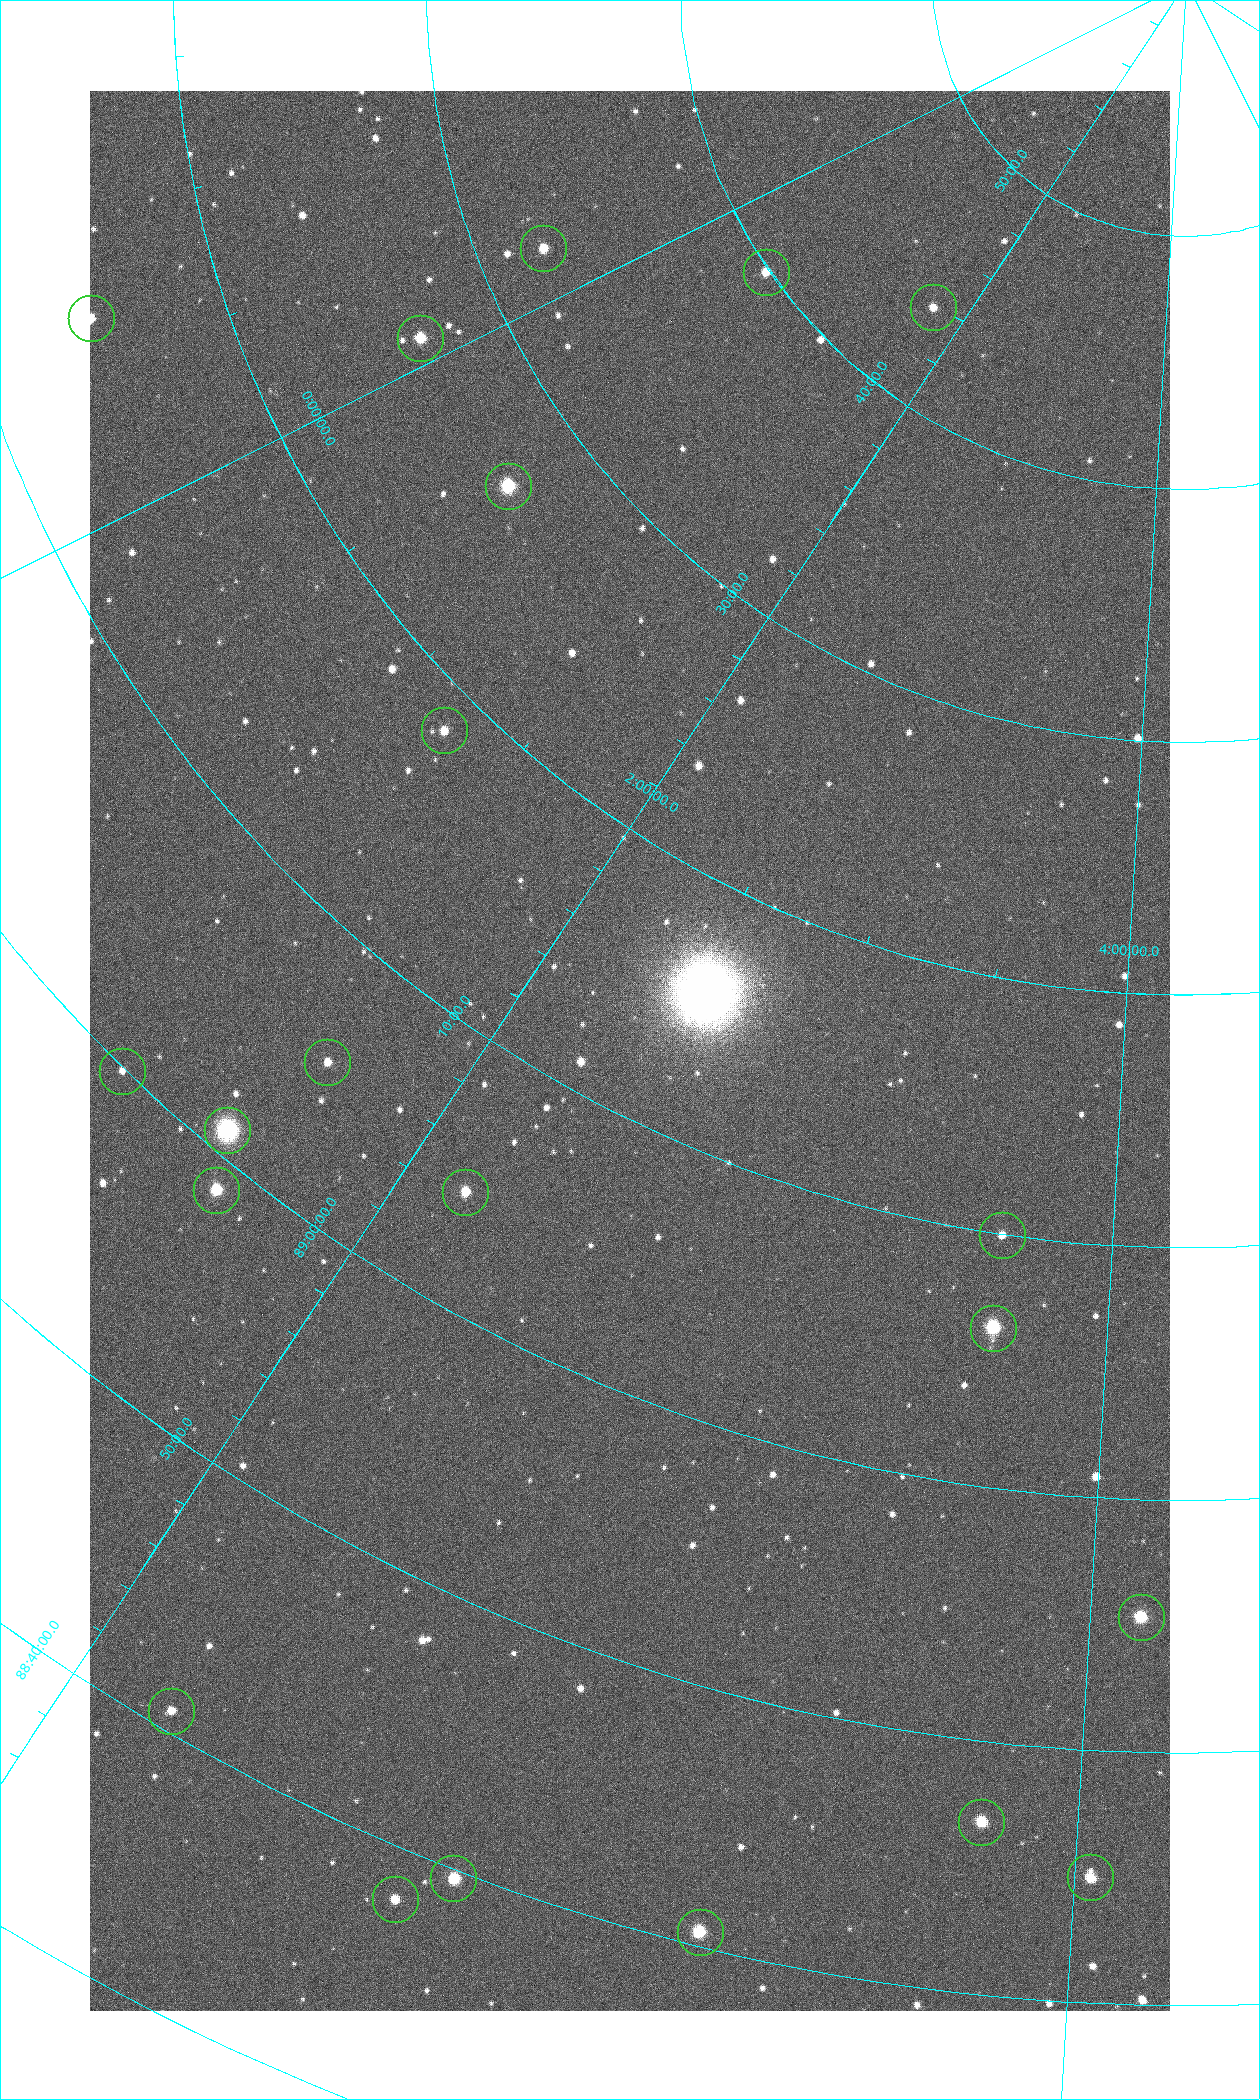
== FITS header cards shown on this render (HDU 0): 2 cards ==
NAXIS1  =                 1080 / length of data axis 1
NAXIS2  =                 1920 / length of data axis 2

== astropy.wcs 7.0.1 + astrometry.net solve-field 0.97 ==
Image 1080 x 1920 px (HDU 0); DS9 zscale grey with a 90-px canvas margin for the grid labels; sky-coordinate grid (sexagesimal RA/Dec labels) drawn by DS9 from the SOLVED WCS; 21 Tycho-2 reference stars matched to detected sources circled (green)
Header WCS: none
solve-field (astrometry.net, Tycho-2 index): SOLVED blind (the file carries no WCS)
Solved WCS: RA---TAN-SIP/DEC--TAN-SIP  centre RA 02:23:25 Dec +89:12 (35.85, +89.21 deg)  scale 2.37 arcsec/px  FOV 42.7' x 76.0'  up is -27 deg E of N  parity flipped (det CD > 0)
(file carries no celestial WCS; the grid is the blind solution)
Tycho-2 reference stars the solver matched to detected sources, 21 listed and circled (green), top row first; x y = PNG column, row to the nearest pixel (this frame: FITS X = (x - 90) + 1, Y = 1920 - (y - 91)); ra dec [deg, ICRS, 3 dp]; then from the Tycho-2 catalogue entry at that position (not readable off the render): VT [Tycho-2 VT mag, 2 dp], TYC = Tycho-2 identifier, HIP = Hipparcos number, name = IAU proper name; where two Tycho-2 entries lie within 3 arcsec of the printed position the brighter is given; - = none
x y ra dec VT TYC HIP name
543 248 355.808 +89.543 10.14 4662-135-1 - -
766 272 7.906 +89.665 10.51 4627-6-1 - -
933 307 25.399 +89.729 11.04 4627-64-1 - -
91 318 350.364 +89.246 10.36 4662-120-1 - -
420 338 358.236 +89.445 9.52 4662-45-1 - -
508 486 9.931 +89.444 8.22 4627-49-1 3128 -
444 730 18.559 +89.307 10.52 4627-75-1 - -
327 1062 24.867 +89.092 10.76 4627-125-1 - -
122 1071 19.000 +88.998 11.53 4627-46-1 - -
227 1130 23.461 +89.016 6.47 4627-259-1 7283 -
216 1190 24.587 +88.980 9.00 4627-86-1 - -
465 1192 32.549 +89.073 9.84 4628-149-1 - -
1002 1235 55.017 +89.166 11.19 4628-70-1 - -
993 1328 55.225 +89.105 8.15 4628-68-1 17195 -
1141 1617 61.773 +88.923 8.88 4629-92-1 - -
171 1711 32.945 +88.680 10.72 4628-99-1 - -
981 1822 57.015 +88.780 9.32 4628-84-1 - -
1090 1877 60.479 +88.750 9.70 4629-3-1 - -
453 1878 42.246 +88.661 8.90 4628-20-1 - -
395 1899 40.943 +88.634 10.89 4628-71-1 - -
700 1932 49.382 +88.676 8.64 4628-25-1 - -